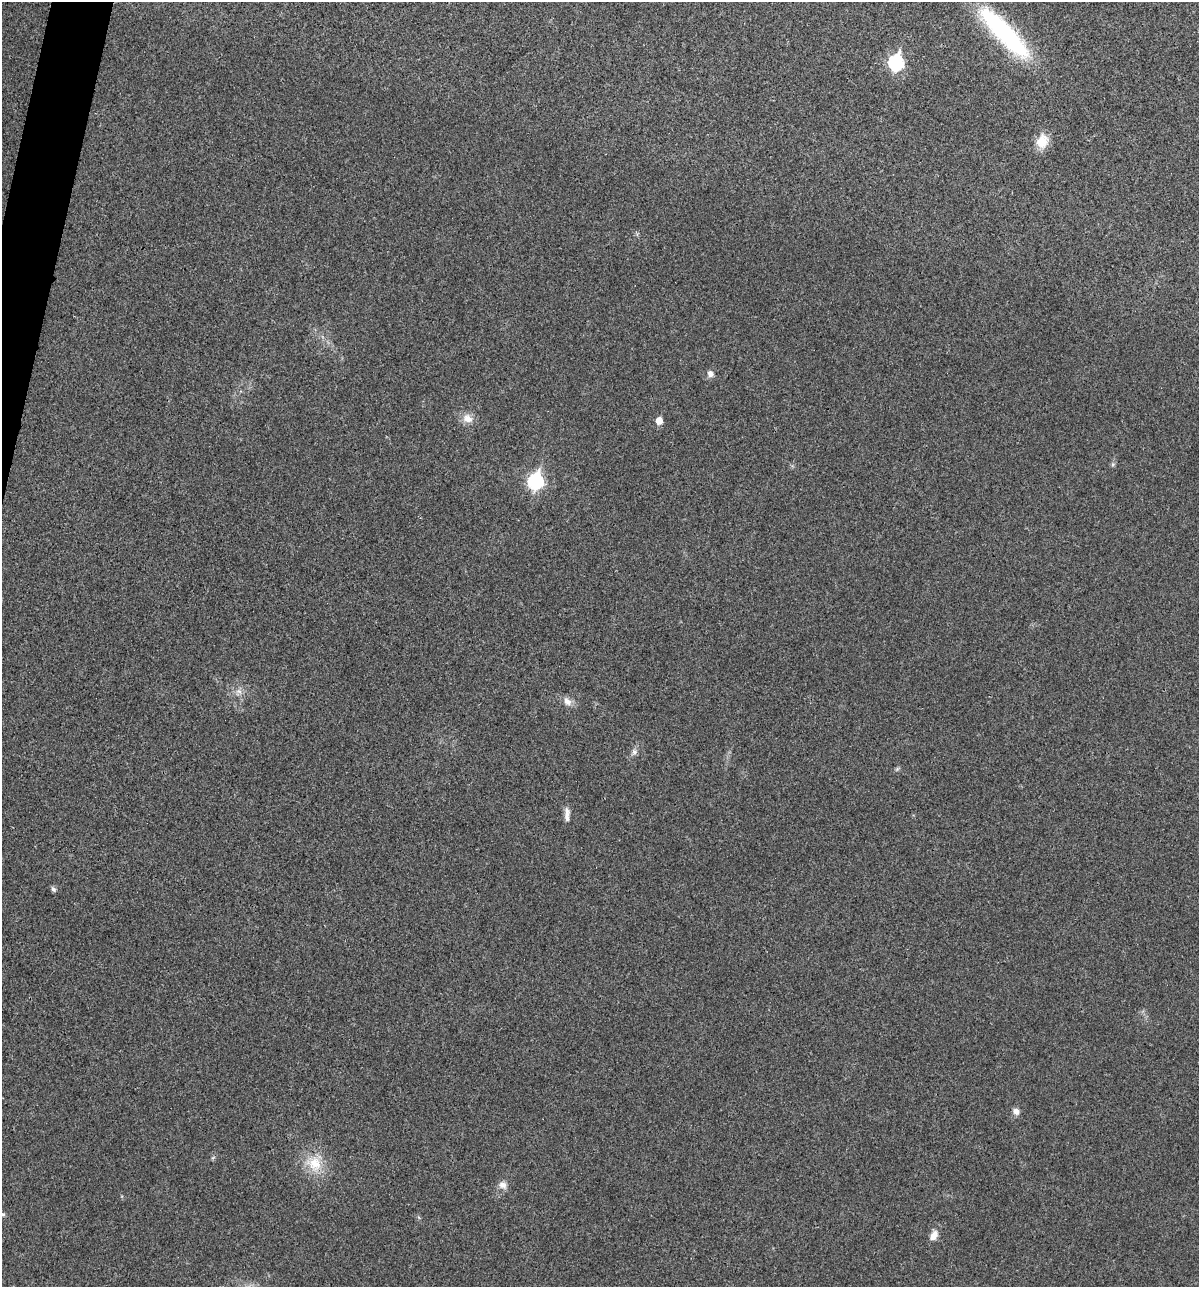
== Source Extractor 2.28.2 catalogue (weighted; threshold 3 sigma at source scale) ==
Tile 11 of 4 x 4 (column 3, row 3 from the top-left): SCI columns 2524-3720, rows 1294-2578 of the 5170 x 5154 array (HDU 1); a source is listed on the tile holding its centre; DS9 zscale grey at full resolution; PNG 1201 x 1289 px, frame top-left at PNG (2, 2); no overlay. Shown black and unused: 1% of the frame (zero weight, under 3 of 4 exposures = <1% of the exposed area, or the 3 px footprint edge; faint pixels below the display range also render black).
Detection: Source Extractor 2.28.2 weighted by HDU 2 'WHT'; one run over the whole footprint, this tile lists its part. Background 0.0252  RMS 0.0059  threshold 0.0267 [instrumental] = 3 sigma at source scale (4.5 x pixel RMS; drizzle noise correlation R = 1.50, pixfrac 1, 0.05/0.05 arcsec/px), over >= 5 px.
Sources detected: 18; all 18 listed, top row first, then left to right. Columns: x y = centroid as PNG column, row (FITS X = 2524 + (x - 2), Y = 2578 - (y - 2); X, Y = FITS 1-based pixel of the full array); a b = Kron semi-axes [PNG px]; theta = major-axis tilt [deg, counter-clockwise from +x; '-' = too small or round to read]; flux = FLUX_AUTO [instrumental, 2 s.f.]
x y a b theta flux
1004 32 77 19 -47 81
896 62 8 7 - 92
1042 141 19 15 73 9
710 374 9 7 -75 2.5
467 418 14 11 -33 5.6
659 421 5 5 - 7.5
535 481 8 7 - 99
239 691 9 5 -19 2.4
567 701 13 9 -42 3.9
634 752 8 6 -89 1.9
897 769 5 5 - 0.89
567 815 18 6 88 3.5
53 889 7 6 - 1.3
1016 1111 8 7 - 3
314 1164 22 20 -54 16
503 1185 12 9 -40 3.4
2 1214 7 5 2 1.2
934 1235 13 8 61 4.7
Isophote crosses this tile's border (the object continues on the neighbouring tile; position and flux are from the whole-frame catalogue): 1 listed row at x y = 2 1214